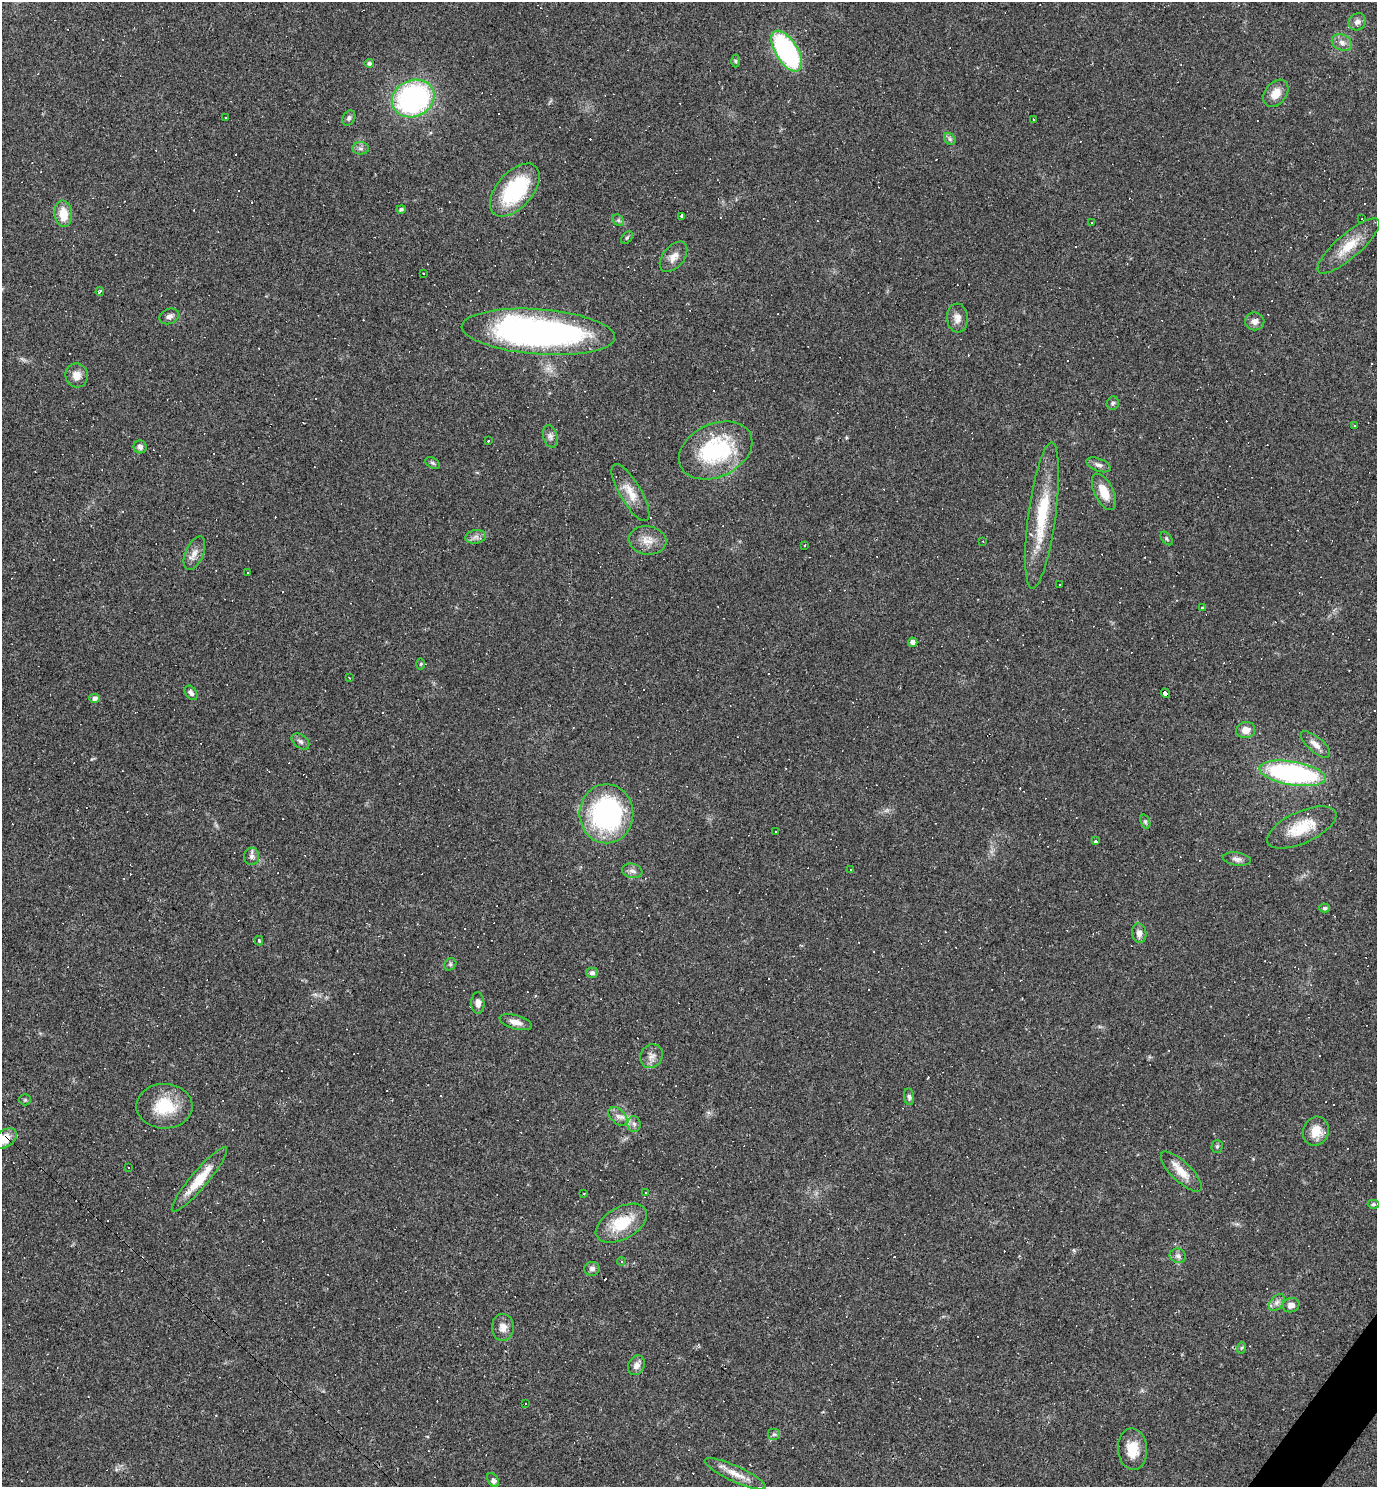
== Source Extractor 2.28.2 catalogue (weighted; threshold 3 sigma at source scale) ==
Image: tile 6 of 4 x 4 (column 2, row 2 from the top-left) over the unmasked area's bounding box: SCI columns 1666-3040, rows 2969-4453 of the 5940 x 5937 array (HDU 1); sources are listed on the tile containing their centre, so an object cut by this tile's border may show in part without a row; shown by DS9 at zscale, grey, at full resolution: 1 PNG px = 1 image px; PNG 1379 x 1489 px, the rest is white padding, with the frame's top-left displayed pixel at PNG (2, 2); every listed detection drawn as its Kron ellipse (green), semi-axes under 4 PNG px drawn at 4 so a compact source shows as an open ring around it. <1% of this frame is shown black and not used: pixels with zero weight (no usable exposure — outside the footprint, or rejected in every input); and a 3 px margin inside the footprint's outer edge (the drizzle kernel's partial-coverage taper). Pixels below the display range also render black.
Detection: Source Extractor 2.28.2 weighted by HDU 2 'WHT'; one run over the whole footprint, this tile lists its part. Background 0.0582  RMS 0.0083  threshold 0.0375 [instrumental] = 3 sigma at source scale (4.5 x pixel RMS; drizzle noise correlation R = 1.50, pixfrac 1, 0.05/0.05 arcsec/px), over >= 5 px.
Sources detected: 205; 101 cosmic-ray / hot-pixel residue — neither listed nor drawn; the other 104 listed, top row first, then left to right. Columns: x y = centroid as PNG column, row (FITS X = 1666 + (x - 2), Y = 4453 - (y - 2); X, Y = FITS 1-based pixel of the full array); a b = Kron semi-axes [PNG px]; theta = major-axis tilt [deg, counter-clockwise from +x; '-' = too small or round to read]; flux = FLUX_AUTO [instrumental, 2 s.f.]
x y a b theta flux
1357 22 9 8 - 3.6
1342 43 10 8 -27 4.6
787 51 23 11 -58 130
735 61 6 4 -89 1.2
369 63 4 4 - 2.2
1276 93 15 10 51 9.9
413 98 22 18 24 170
226 118 3 3 - 2.6
349 118 8 6 60 2.3
1034 119 3 3 - 2.1
950 139 6 5 - 1.7
361 148 8 6 -2 2.6
515 190 31 18 49 67
401 209 4 4 - 1.8
63 214 13 8 -83 15
682 216 3 3 - 2.3
1362 219 3 2 - 0.68
618 220 6 5 - 1.7
1092 223 3 2 - 0.88
627 238 7 4 53 1.4
1349 246 40 12 41 21
673 257 17 10 51 6.8
423 273 2 2 - 0.58
100 291 4 3 - 1.3
169 316 10 7 20 3.5
957 318 14 10 -86 6.1
1255 321 9 9 - 4.6
538 332 77 22 -4 330
77 375 12 11 - 7.1
1113 403 7 6 - 1.7
1355 426 3 2 - 1.3
550 436 11 7 -74 3.2
488 441 3 2 - 1.2
140 447 6 6 - 3
716 450 38 26 25 79
432 463 8 5 -28 1.6
1099 465 13 6 -21 3.7
630 492 32 10 -60 14
1104 492 20 9 -64 13
1042 516 74 13 82 46
476 537 10 6 10 3.6
1167 538 8 4 -53 1.4
648 540 19 14 -7 10
983 541 3 2 - 0.5
804 546 3 2 - 1.4
194 553 18 9 67 6.7
248 572 3 3 - 8.9
1060 585 3 2 - 1.2
1202 608 3 3 - 0.66
913 642 5 4 - 3.8
421 664 6 4 89 0.88
349 678 3 2 - 1.4
191 693 8 5 -55 3
1166 693 5 4 - 72
95 698 5 4 - 3.2
1246 730 9 8 - 7.3
300 741 10 6 -38 2.7
1315 744 18 7 -40 6.4
1292 773 33 12 -9 160
606 814 29 27 90 130
1145 822 7 4 -71 1.6
1302 827 37 16 24 27
775 831 3 3 - 12
1095 841 3 3 - 7.7
252 856 9 7 81 3.4
1237 859 14 6 -9 3.7
850 870 3 3 - 1.5
632 871 10 7 -11 3.3
1325 908 5 4 - 1.4
1139 933 10 7 -81 4.5
259 941 5 3 - 1.4
450 964 7 5 46 1.7
592 973 6 5 - 2.4
478 1003 11 6 -88 4
516 1022 16 7 -16 5.8
651 1056 12 11 - 5.4
909 1097 8 5 -83 2
25 1100 6 5 - 1.2
164 1106 28 22 -1 33
618 1116 11 7 -45 4.3
634 1124 8 6 -86 2.6
1316 1131 15 12 68 13
4 1139 14 8 32 13
1217 1146 6 5 - 1.6
128 1168 3 2 - 0.61
1181 1172 27 10 -44 12
199 1179 41 8 50 23
645 1192 3 3 - 2.9
584 1193 4 3 - 0.61
1373 1204 6 4 3 1.2
621 1223 28 16 29 30
1178 1256 8 7 - 2.8
621 1261 4 4 - 0.99
592 1269 7 7 - 2.8
1277 1303 10 6 53 3.2
1291 1305 8 7 - 4.8
503 1327 13 11 -87 6.8
1241 1348 6 3 70 1.1
636 1365 10 8 63 4.4
525 1404 3 2 - 0.79
774 1434 6 6 - 1.8
1132 1449 21 14 -86 17
735 1474 33 8 -25 12
493 1480 8 5 -57 4
Overlapping masked pixels (flux is a lower limit): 2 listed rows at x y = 1166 693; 4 1139
Isophote crosses this tile's border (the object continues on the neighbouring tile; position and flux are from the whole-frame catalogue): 1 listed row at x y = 4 1139